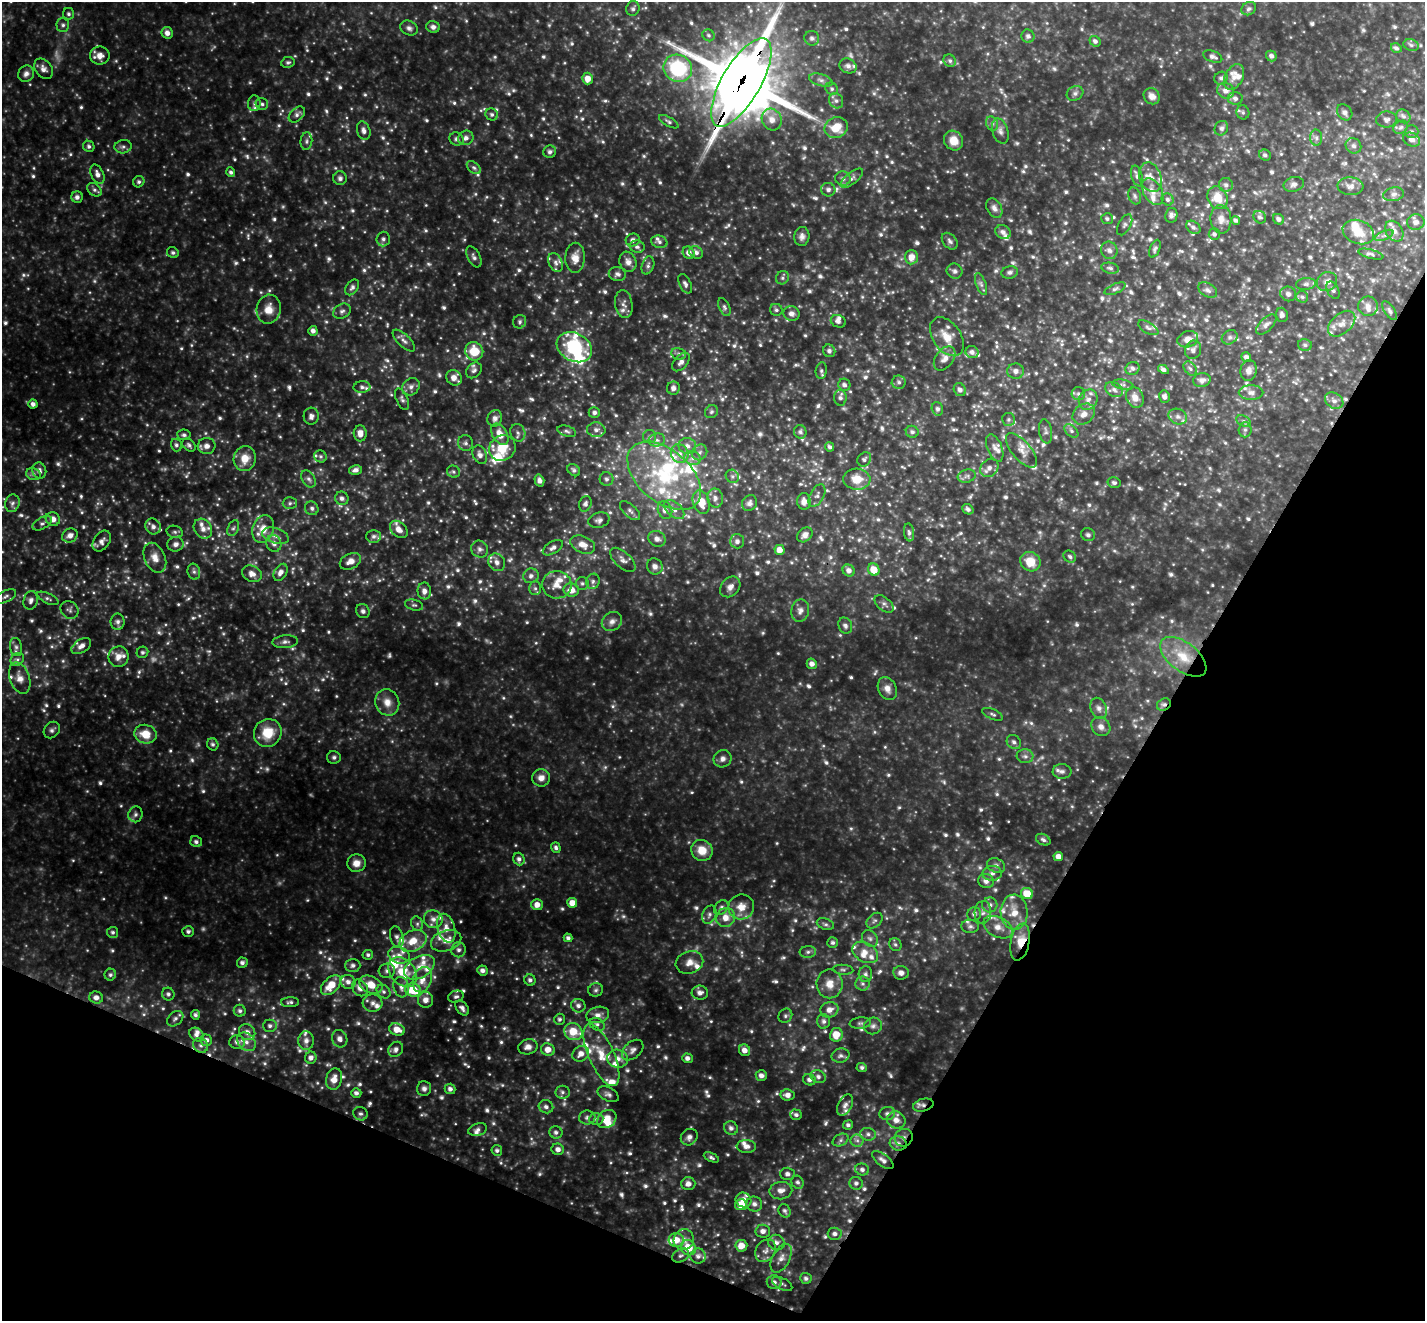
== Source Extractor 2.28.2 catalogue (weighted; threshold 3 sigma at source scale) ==
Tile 15 of 4 x 4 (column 3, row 4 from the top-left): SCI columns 2846-4268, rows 283-1601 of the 5692 x 5704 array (HDU 1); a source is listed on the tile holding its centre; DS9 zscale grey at full resolution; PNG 1427 x 1323 px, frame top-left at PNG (2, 2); each listed source drawn as its Kron ellipse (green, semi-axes under 4 px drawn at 4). Shown black and unused: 25% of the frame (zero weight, under 3 of 4 exposures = <1% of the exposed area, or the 3 px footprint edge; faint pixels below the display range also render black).
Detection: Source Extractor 2.28.2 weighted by HDU 2 'WHT'; one run over the whole footprint, this tile lists its part. Background 0.351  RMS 0.038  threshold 0.17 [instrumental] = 3 sigma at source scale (4.5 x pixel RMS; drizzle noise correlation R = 1.50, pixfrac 1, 0.05/0.05 arcsec/px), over >= 5 px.
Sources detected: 1324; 27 too faint to see at this stretch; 2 inside a brighter object's white glare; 3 cosmic-ray / hot-pixel residue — neither listed nor drawn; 98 inside a brighter listed object's ellipse — not listed separately; of the other 1194, all 500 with FLUX_AUTO >= 9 (the completeness limit of this list) listed and drawn (694 fainter detections not listed), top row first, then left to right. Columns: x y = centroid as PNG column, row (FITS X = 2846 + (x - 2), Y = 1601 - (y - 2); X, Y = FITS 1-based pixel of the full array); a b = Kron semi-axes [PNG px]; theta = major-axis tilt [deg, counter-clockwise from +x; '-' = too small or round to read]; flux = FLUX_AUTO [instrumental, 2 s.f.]
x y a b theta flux
633 8 7 6 - 9.7
1249 9 8 6 29 10
69 14 6 5 - 9.2
63 25 7 6 - 11
433 27 7 6 - 14
409 28 9 7 -29 13
167 33 6 5 - 20
708 35 6 5 - 9.2
1028 36 7 6 - 12
812 38 7 7 - 15
1095 41 6 5 - 12
1411 45 8 5 -17 9.5
1396 48 5 4 - 9.5
100 56 10 9 - 32
1271 56 5 5 - 13
1213 57 10 5 -20 13
950 61 6 6 - 9.7
288 62 7 5 11 9.3
848 66 9 7 -26 17
678 68 15 13 -29 300
43 69 11 8 -53 22
26 74 8 7 - 18
1234 77 14 9 61 29
1221 78 7 6 - 11
588 79 6 5 - 36
821 80 12 6 -16 16
741 83 50 19 60 41000
832 89 6 6 - 10
1226 91 9 7 -27 23
1075 93 8 7 - 12
1152 96 9 7 -42 23
1235 98 7 6 - 14
836 101 8 6 -55 13
254 103 7 6 - 12
262 104 6 5 - 9.3
1243 112 7 6 - 9.6
1345 112 8 7 - 14
297 114 9 6 44 13
492 114 6 6 - 10
1403 116 7 6 - 12
1387 119 10 8 1 14
772 120 11 9 -63 34
669 122 11 4 -30 9.5
992 124 7 6 - 9.9
1401 127 8 6 32 11
836 128 12 10 25 83
1221 128 7 6 - 12
364 131 9 6 -71 18
1000 131 13 8 -71 18
1412 132 7 6 - 9.5
466 138 8 7 - 15
1316 138 8 6 -86 11
457 139 7 6 - 12
954 140 10 9 - 46
1412 140 9 6 -25 18
306 141 9 6 84 10
89 146 6 5 - 10
1353 146 8 7 - 14
123 147 8 6 10 12
550 152 6 6 - 11
1265 155 6 5 - 9.9
474 168 8 5 -40 9.7
231 172 5 4 - 9.9
97 174 10 6 -64 21
1137 176 11 5 -74 13
1150 177 15 11 -69 36
340 178 7 7 - 12
852 178 13 6 39 15
843 179 7 7 - 13
139 182 6 5 - 9.5
1294 184 10 7 14 15
1226 185 7 7 - 14
1350 186 13 9 -3 23
94 190 8 6 -38 10
828 190 7 6 - 13
1153 192 14 9 -58 38
1394 194 10 6 12 15
1135 196 9 6 -70 10
77 197 6 5 - 13
1217 198 12 9 -63 70
1168 199 6 5 - 10
994 208 10 7 -62 18
1171 215 7 6 - 12
1260 217 7 5 -40 11
1107 219 6 5 - 9
1221 219 14 10 -84 29
1279 219 6 5 - 13
1236 220 4 4 - 9.8
1416 222 9 7 2 18
1125 225 11 6 61 11
1193 227 8 5 -39 12
1394 231 11 8 -54 21
1003 232 8 6 -25 17
1358 232 16 11 -21 62
1214 234 6 5 - 9
1384 235 10 4 23 10
802 236 9 7 83 17
383 239 7 6 - 13
633 240 7 6 - 15
950 241 9 6 -49 11
659 242 8 6 -16 11
637 247 7 6 - 11
1155 249 9 5 69 9.4
1109 250 9 8 - 16
173 252 6 5 - 9.2
696 252 7 6 - 14
689 253 6 5 - 20
1371 254 13 4 -15 10
474 257 11 6 -62 12
911 257 7 6 - 37
575 258 15 9 88 40
556 262 10 6 -64 15
628 262 10 8 -69 22
648 265 9 6 72 11
1110 268 9 5 -11 9.7
955 271 8 7 - 11
1010 272 8 6 12 11
617 274 8 7 - 14
782 278 7 6 - 9.4
1327 282 10 9 - 23
685 284 10 5 -63 12
981 284 11 5 -69 11
1306 284 10 6 7 11
352 287 9 6 53 13
1115 289 11 5 23 11
1208 290 10 6 -32 13
1333 290 9 6 -61 10
1288 294 8 7 - 17
1302 297 6 6 - 9.3
624 304 14 8 -81 20
1368 306 10 9 - 23
724 307 9 5 -66 9.3
269 309 14 12 78 48
776 310 6 6 - 9.4
342 311 9 7 28 13
1389 311 11 5 -55 10
791 313 8 7 - 19
1282 315 7 6 - 12
838 321 7 6 - 14
520 322 7 6 - 9.9
1342 324 16 10 41 34
1266 325 12 6 44 16
1148 328 11 5 -30 11
313 331 5 4 - 16
947 337 21 14 -54 59
1230 337 8 6 31 11
1188 339 10 8 18 27
404 341 14 6 -44 20
1305 345 7 5 -13 9.5
574 347 18 14 -28 250
1193 350 9 8 - 17
474 351 9 9 - 86
829 351 6 6 - 11
972 352 6 6 - 14
679 354 7 6 - 11
1246 357 5 4 - 13
945 358 13 8 53 24
681 362 11 6 48 18
1133 368 7 6 - 14
1163 369 6 4 -30 13
1190 369 8 5 -49 10
474 370 9 6 46 12
1249 370 10 8 80 20
821 371 8 5 80 9.5
1016 371 8 7 - 17
454 378 8 7 - 32
1202 380 9 7 10 17
899 382 7 6 - 11
844 385 6 6 - 14
1123 385 10 5 -11 11
362 387 8 6 2 12
411 387 10 8 43 18
673 388 6 6 - 15
1114 389 9 7 -32 16
960 390 7 5 -54 14
1251 393 12 7 0 18
1078 394 7 6 - 11
1135 397 11 8 -65 29
1164 397 6 5 - 13
840 398 8 6 -86 13
402 399 11 5 -65 12
1088 400 11 9 59 25
1334 401 10 7 -32 17
33 404 4 4 - 15
937 409 7 5 -73 9.9
594 412 6 5 - 12
711 412 7 6 - 9.5
1084 414 12 9 36 28
311 416 8 7 - 15
1178 417 9 7 -24 17
495 418 8 7 - 20
1008 419 6 6 - 9.3
1244 421 7 5 -28 11
596 430 9 7 -4 18
1245 430 7 6 - 12
567 431 9 5 -17 10
1046 431 12 6 -81 12
1071 431 8 5 -45 10
800 432 7 6 - 10
912 432 6 6 - 11
360 433 8 6 -86 29
518 433 9 7 -69 14
500 434 12 7 -59 49
184 435 7 5 -4 9.9
650 437 6 6 - 9.4
657 440 8 6 14 14
465 443 8 7 - 13
176 445 6 5 - 10
189 445 7 5 -45 11
207 446 9 8 - 22
687 446 9 8 - 21
830 447 5 4 - 9.7
502 448 14 12 36 86
995 448 14 7 -67 21
1021 450 21 9 -49 37
700 452 8 7 - 14
680 454 9 8 - 24
480 455 10 7 -67 20
320 456 6 6 - 9.7
692 458 9 6 -14 16
245 459 12 11 - 55
864 459 8 6 53 10
989 468 10 8 44 20
356 470 6 4 14 16
574 470 7 5 -42 9.7
39 471 8 7 - 16
453 472 6 6 - 9.1
33 474 7 6 - 11
664 476 43 26 -40 340
732 476 7 6 - 10
967 476 9 6 15 13
309 479 9 6 -56 13
606 479 7 6 - 9.1
857 479 13 10 -3 58
539 480 6 5 - 15
1114 483 6 5 - 11
817 495 12 7 62 15
342 498 7 6 - 13
715 498 9 8 - 17
804 501 8 7 - 22
701 502 12 8 -71 56
12 503 9 7 73 14
290 503 7 6 - 9.3
749 503 8 7 - 15
585 504 8 6 71 13
312 508 7 6 - 11
968 509 6 5 - 10
665 510 9 7 -69 24
674 510 12 7 -41 20
630 511 12 6 -42 15
53 519 7 6 - 27
599 520 11 7 15 14
42 523 10 5 30 12
153 526 8 7 - 17
233 528 8 5 67 9.5
203 529 11 8 -55 26
263 529 14 10 71 51
399 529 10 7 -43 31
175 532 8 6 -15 9.4
909 532 9 5 -83 9.4
805 535 8 6 41 19
1088 535 7 6 - 10
70 536 8 7 - 21
275 536 14 7 -19 26
374 536 7 6 - 12
657 539 9 7 -28 20
102 541 11 7 56 20
737 541 7 7 - 14
274 543 8 7 - 18
176 544 8 7 - 17
583 545 13 8 -23 35
553 548 11 6 31 15
480 549 9 8 - 16
779 550 5 5 - 30
1070 556 7 5 -34 9.6
155 558 16 10 -66 37
623 560 15 8 -43 19
350 561 11 7 26 30
497 562 9 7 -53 22
1030 562 10 9 - 73
655 566 8 7 - 22
874 570 6 5 - 58
849 571 6 5 - 18
194 572 8 6 -74 11
280 572 9 6 59 21
252 574 10 8 -25 25
531 576 8 7 - 16
593 581 8 6 72 11
582 583 6 6 - 9.8
557 585 15 13 -6 51
730 587 11 9 47 23
535 588 7 6 - 9.5
571 590 8 6 -13 41
424 591 8 6 -84 19
6 596 11 5 27 13
48 598 11 5 -26 9.7
31 600 9 7 75 15
884 604 11 6 -40 13
414 605 9 5 -13 9.1
69 610 9 8 - 12
363 611 7 6 - 12
800 611 11 8 80 19
612 621 11 9 36 21
118 622 8 7 - 13
845 626 8 6 -64 12
285 642 13 6 5 15
81 646 11 6 32 23
16 647 9 6 -79 12
142 652 6 5 - 9.9
118 657 10 10 - 33
1183 657 27 14 -37 110
17 659 7 6 - 9.9
812 664 5 5 - 19
20 678 16 10 -72 34
887 689 12 9 -65 27
387 702 13 12 - 39
1164 704 7 5 30 9.9
1099 708 11 8 -66 21
993 714 11 5 -23 9.6
1101 727 10 9 - 23
52 730 9 7 47 12
268 733 14 13 - 89
145 734 11 9 -16 65
1014 742 8 6 -45 12
213 744 6 5 - 10
1025 756 8 7 - 13
334 757 7 6 - 9.3
723 759 9 8 - 18
1062 771 9 7 -3 13
541 778 9 8 - 26
135 814 8 7 - 12
1043 840 7 5 -27 9.7
196 842 6 5 - 11
556 848 5 4 - 9.8
702 850 11 10 - 56
1058 857 4 4 - 22
519 859 6 5 - 13
356 863 9 9 - 31
996 866 9 7 -24 13
992 873 9 7 2 17
986 881 8 7 - 20
1027 894 6 5 - 66
572 903 5 5 - 39
537 905 6 5 - 28
990 905 7 7 - 16
741 907 13 12 - 47
721 908 8 6 48 12
983 912 11 8 85 18
1014 912 17 13 -87 62
974 914 7 6 - 12
709 915 9 7 65 13
726 917 10 9 - 40
433 919 9 9 - 24
874 921 9 6 43 11
417 924 7 6 - 10
825 924 9 5 -20 9.8
970 926 9 6 -4 12
998 927 16 10 -26 36
446 928 15 8 -74 42
188 931 5 5 - 10
113 932 5 5 - 9.1
397 937 11 6 -76 16
568 938 4 4 - 11
870 938 9 7 -52 14
413 941 14 10 26 71
446 941 15 10 17 47
1020 942 19 9 79 59
833 943 5 5 - 9.7
895 944 6 6 - 9.1
458 950 7 7 - 14
808 952 8 6 3 11
865 952 14 9 -30 37
368 955 5 4 - 9.2
399 955 11 8 -18 25
689 962 14 11 19 32
242 963 5 5 - 13
353 965 7 6 - 13
419 967 16 10 31 49
482 970 5 5 - 14
843 970 10 5 -5 9.5
387 971 8 7 - 14
403 972 17 12 -49 110
901 973 7 7 - 20
865 974 8 7 - 14
110 975 6 6 - 9.5
422 980 13 9 73 41
530 980 6 5 - 11
348 982 7 7 - 17
830 984 14 13 - 49
863 984 7 7 - 13
331 985 12 7 44 75
371 985 12 8 -24 55
401 987 10 7 -76 22
360 988 9 7 -49 23
413 990 8 6 -13 110
596 990 7 6 - 9.6
384 992 7 6 - 11
700 993 8 7 - 18
168 994 6 6 - 11
96 997 7 6 - 21
456 997 8 5 20 10
425 1000 8 7 - 27
290 1002 9 5 2 9.8
373 1003 10 8 -4 23
578 1006 7 6 - 15
462 1008 8 5 -51 15
829 1010 9 7 18 28
240 1011 6 6 - 10
195 1015 5 4 - 9
598 1015 11 8 15 24
785 1016 7 6 - 9.3
175 1019 9 6 41 13
559 1019 5 5 - 9.9
824 1021 7 6 - 12
860 1023 11 5 5 11
597 1024 8 6 -28 12
270 1026 7 6 - 12
873 1026 9 8 - 14
397 1030 8 6 -19 46
247 1032 9 7 -40 21
573 1032 9 8 - 95
196 1035 8 6 -35 14
836 1035 7 6 - 58
340 1039 9 7 -63 21
206 1040 6 5 - 16
306 1041 9 8 - 19
237 1042 7 6 - 17
246 1042 10 8 -47 24
200 1045 8 7 - 14
528 1047 10 7 11 21
396 1049 8 6 49 16
548 1050 7 6 - 39
633 1050 12 8 42 20
744 1050 6 5 - 24
581 1054 9 7 36 28
601 1055 33 12 -66 94
840 1056 9 7 12 14
311 1058 6 5 - 16
687 1058 5 4 - 16
618 1059 10 9 - 31
862 1068 5 4 - 9.6
761 1075 5 5 - 15
818 1077 8 6 -25 12
334 1079 11 8 75 36
809 1080 6 5 - 14
424 1089 7 7 - 14
450 1089 5 5 - 14
562 1092 7 6 - 11
356 1093 5 5 - 11
608 1094 11 6 -27 14
787 1095 7 5 -7 19
845 1105 11 7 62 17
923 1105 10 6 16 18
546 1107 7 6 - 14
887 1113 8 6 14 14
360 1114 7 6 - 10
796 1115 6 5 - 9.4
587 1118 8 7 - 13
596 1119 7 6 - 10
607 1119 10 8 40 57
896 1120 9 8 - 27
848 1125 5 4 - 9.8
731 1128 7 6 - 14
478 1130 10 6 16 14
556 1132 6 6 - 12
868 1134 8 6 -12 13
689 1137 9 7 39 17
904 1138 9 8 - 19
841 1140 8 5 28 10
857 1140 6 6 - 12
898 1143 8 7 - 20
746 1146 10 6 -3 21
558 1149 6 6 - 18
497 1150 5 5 - 10
711 1157 8 4 -24 9
883 1160 12 6 -38 18
862 1170 7 6 - 13
787 1174 7 6 - 14
798 1182 7 6 - 10
856 1183 7 6 - 12
688 1184 7 6 - 20
781 1191 11 8 9 26
743 1200 8 7 - 28
754 1204 8 7 - 17
741 1205 6 5 - 50
785 1211 7 5 -62 11
763 1231 7 6 - 19
835 1234 7 6 - 13
676 1240 7 7 - 46
684 1240 10 10 - 29
776 1243 8 7 - 18
741 1246 6 6 - 47
688 1248 8 7 - 80
765 1251 12 9 56 22
681 1256 9 6 30 11
698 1256 7 7 - 16
781 1258 16 8 61 28
806 1278 6 5 - 11
774 1282 7 7 - 15
782 1284 11 5 -27 10
Overlapping masked pixels (flux is a lower limit): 6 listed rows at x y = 741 83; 1164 704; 1020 942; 923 1105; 904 1138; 898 1143
Isophote crosses this tile's border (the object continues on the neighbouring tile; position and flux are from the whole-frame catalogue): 2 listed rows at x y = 741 83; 6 596